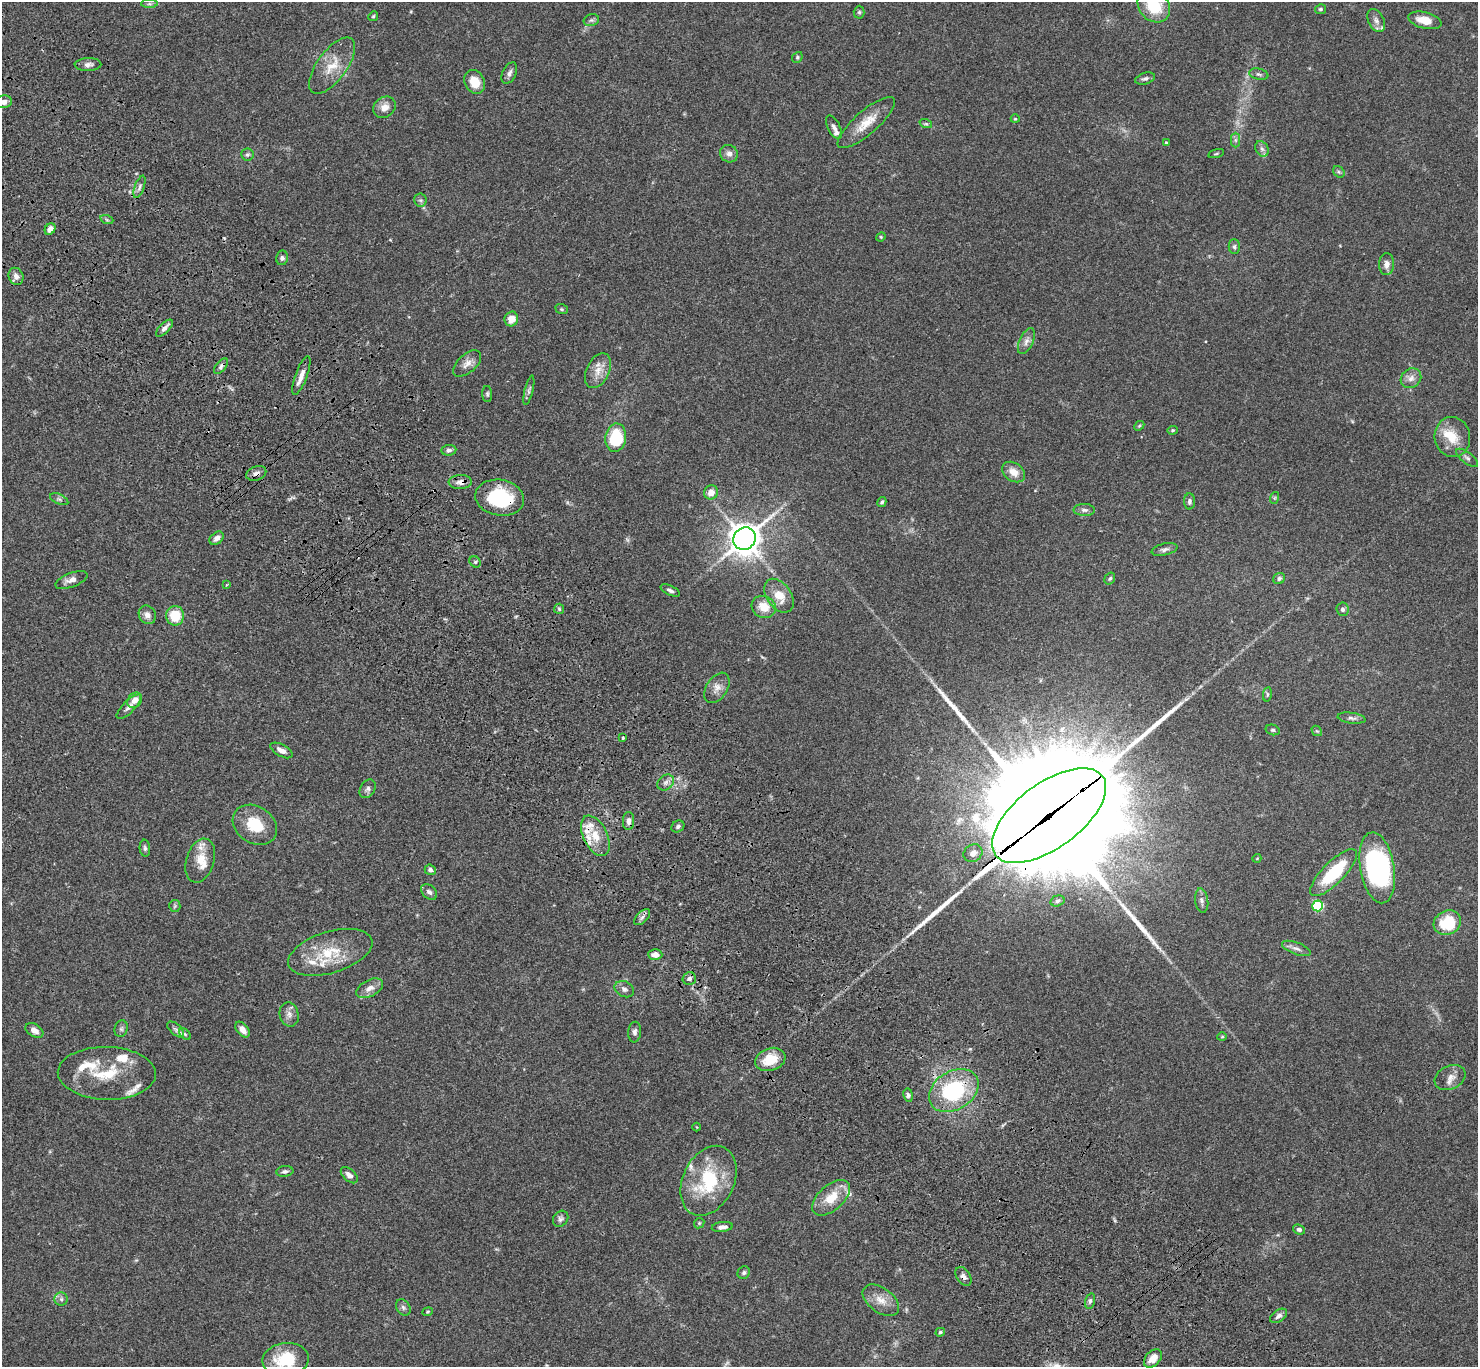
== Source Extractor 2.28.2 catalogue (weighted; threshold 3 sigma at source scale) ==
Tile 11 of 4 x 4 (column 3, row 3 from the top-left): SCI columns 3055-4530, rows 1749-3113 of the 6106 x 6084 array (HDU 1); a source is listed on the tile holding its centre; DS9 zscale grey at full resolution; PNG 1480 x 1369 px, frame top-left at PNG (2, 2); each listed source drawn as its Kron ellipse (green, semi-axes under 4 px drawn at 4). Shown black and unused: <1% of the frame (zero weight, under 3 of 4 exposures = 6% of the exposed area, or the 3 px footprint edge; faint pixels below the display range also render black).
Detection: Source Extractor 2.28.2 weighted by HDU 2 'WHT'; one run over the whole footprint, this tile lists its part. Background 0.0591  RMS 0.0053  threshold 0.0237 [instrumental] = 3 sigma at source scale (4.5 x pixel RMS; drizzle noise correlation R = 1.50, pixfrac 1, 0.05/0.05 arcsec/px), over >= 5 px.
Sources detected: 172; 2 too faint to see at this stretch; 2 inside a brighter object's white glare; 3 long thin detections or spike segments (spike, bleed or trail) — neither listed nor drawn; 17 inside a brighter listed object's ellipse — not listed separately; the other 148 listed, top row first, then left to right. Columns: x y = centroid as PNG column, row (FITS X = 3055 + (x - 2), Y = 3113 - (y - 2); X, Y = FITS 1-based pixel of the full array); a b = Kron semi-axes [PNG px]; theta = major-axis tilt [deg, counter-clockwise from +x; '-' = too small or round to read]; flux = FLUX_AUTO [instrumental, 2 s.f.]
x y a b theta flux
149 4 8 4 1 1.1
1154 6 18 14 -48 21
1320 9 5 5 - 0.9
859 12 6 5 - 0.98
373 16 5 4 - 0.59
591 20 8 6 19 1.2
1376 20 12 8 -63 2.6
1425 20 17 8 -14 7.3
797 57 6 5 - 0.77
88 65 13 6 1 2.3
332 66 33 14 54 12
509 73 11 6 64 2
1259 74 10 5 -12 1.4
1145 79 10 5 17 1.4
475 82 12 10 -61 8
4 102 8 6 12 2.5
384 107 12 10 37 4.1
1015 119 4 4 - 0.52
866 123 36 11 41 11
926 124 6 4 -18 0.81
834 127 13 6 -63 2
1235 140 7 4 -90 1.2
1166 143 4 3 - 0.77
1262 149 8 6 -61 1.6
729 154 9 8 - 2.6
1216 154 8 3 15 0.55
247 155 6 6 - 1.1
1339 172 6 5 - 0.9
139 187 11 4 70 1.6
420 200 6 6 - 1.1
107 220 6 4 -19 0.79
50 229 6 5 - 3.5
881 237 5 4 - 0.57
1234 247 7 5 -90 1.2
282 258 7 6 - 1.4
1387 264 11 7 87 2.6
16 276 9 7 -67 2.8
562 309 6 4 -21 0.72
511 319 7 7 - 5.8
164 328 11 5 44 2.4
1026 341 14 6 65 2.6
467 363 17 9 42 4
221 366 9 4 49 1.4
598 371 18 11 64 6.2
301 375 20 6 70 4.2
1411 378 11 9 38 3.2
529 390 15 4 76 1.4
487 394 8 5 -90 0.93
1139 426 5 4 - 0.69
1172 430 5 4 - 0.74
1452 437 20 18 -79 11
616 438 14 10 81 24
449 450 7 5 6 1.4
1467 458 13 5 -37 1.5
1014 472 12 9 -36 5.4
256 473 10 7 22 2.1
460 482 11 7 3 3.5
711 492 7 6 - 4.2
500 498 24 18 -10 31
1274 498 6 4 71 0.59
59 499 10 5 -24 1.1
1189 501 8 5 89 1.4
882 502 5 4 - 0.94
1084 510 11 6 0 1.8
217 538 8 5 41 2.3
744 539 12 10 46 740
1164 549 13 6 13 1.9
475 562 6 5 - 0.89
1110 578 6 5 - 0.82
1279 579 6 5 - 1.3
71 580 17 7 20 3.3
226 585 3 3 - 0.56
670 590 10 4 -24 1.5
779 596 19 12 -54 8.6
764 607 12 10 -25 8.3
559 609 5 5 - 0.74
1343 609 7 6 - 1.4
147 615 10 8 -58 3
175 616 10 9 - 14
717 688 17 10 57 4.1
1267 694 7 3 82 0.69
135 700 8 6 48 3.2
129 707 16 6 45 2.6
1352 718 14 5 -8 1.7
1273 730 7 5 -14 0.93
1317 731 6 4 -42 0.59
623 738 3 2 - 0.51
282 750 12 6 -29 3.4
666 782 9 7 39 2.1
368 789 10 7 58 1.8
1049 816 66 32 36 29000
629 821 9 5 88 2.2
255 825 23 18 -33 16
678 826 7 5 35 1.1
595 836 22 12 -65 9
145 848 8 5 -83 1.1
973 853 10 8 37 3.2
1257 858 4 3 - 0.38
200 861 22 14 72 8
1377 868 36 17 -80 65
430 870 5 5 - 1.5
1333 873 31 11 45 28
429 892 9 6 -43 1.7
1057 901 7 5 16 1.1
1202 901 12 6 -82 2
175 906 6 5 - 0.92
1318 906 5 5 - 46
642 917 10 5 45 1.7
1447 923 14 12 26 18
1296 948 15 6 -20 2.3
330 952 43 20 17 20
655 955 7 5 -3 3.5
689 979 7 6 - 1.6
370 988 14 8 27 3.9
624 989 10 7 -27 2.1
289 1014 12 9 -75 2.9
121 1029 8 6 76 1.3
176 1029 10 5 -41 1.4
34 1030 10 6 -31 3.5
242 1030 9 5 -52 3.7
635 1032 10 6 84 1.8
185 1034 7 4 -45 0.86
1222 1037 5 3 - 0.42
770 1059 15 11 19 12
107 1073 49 26 -1 23
1450 1077 16 11 27 4.2
954 1090 27 19 32 46
908 1095 7 5 -80 1.2
697 1127 4 3 - 0.38
285 1171 8 5 7 1.4
349 1175 10 6 -43 2.3
708 1181 37 25 64 35
831 1198 23 12 42 12
561 1219 8 7 - 1.5
699 1223 5 4 - 0.63
722 1227 10 5 7 2.5
1299 1230 6 5 - 1.3
744 1273 6 6 - 1.1
963 1276 10 7 -56 2
61 1299 6 6 - 1.4
881 1300 21 12 -36 6.4
1090 1301 8 5 74 1.3
403 1307 9 6 -58 1.5
428 1312 5 4 - 0.6
1279 1316 9 5 35 2
940 1332 5 4 - 0.88
1153 1358 10 7 46 4.8
286 1360 23 16 7 22
Overlapping masked pixels (flux is a lower limit): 6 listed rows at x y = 221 366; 256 473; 460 482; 500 498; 1049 816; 963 1276
Isophote crosses this tile's border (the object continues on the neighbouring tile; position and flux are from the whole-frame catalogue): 3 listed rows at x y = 1154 6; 4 102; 286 1360